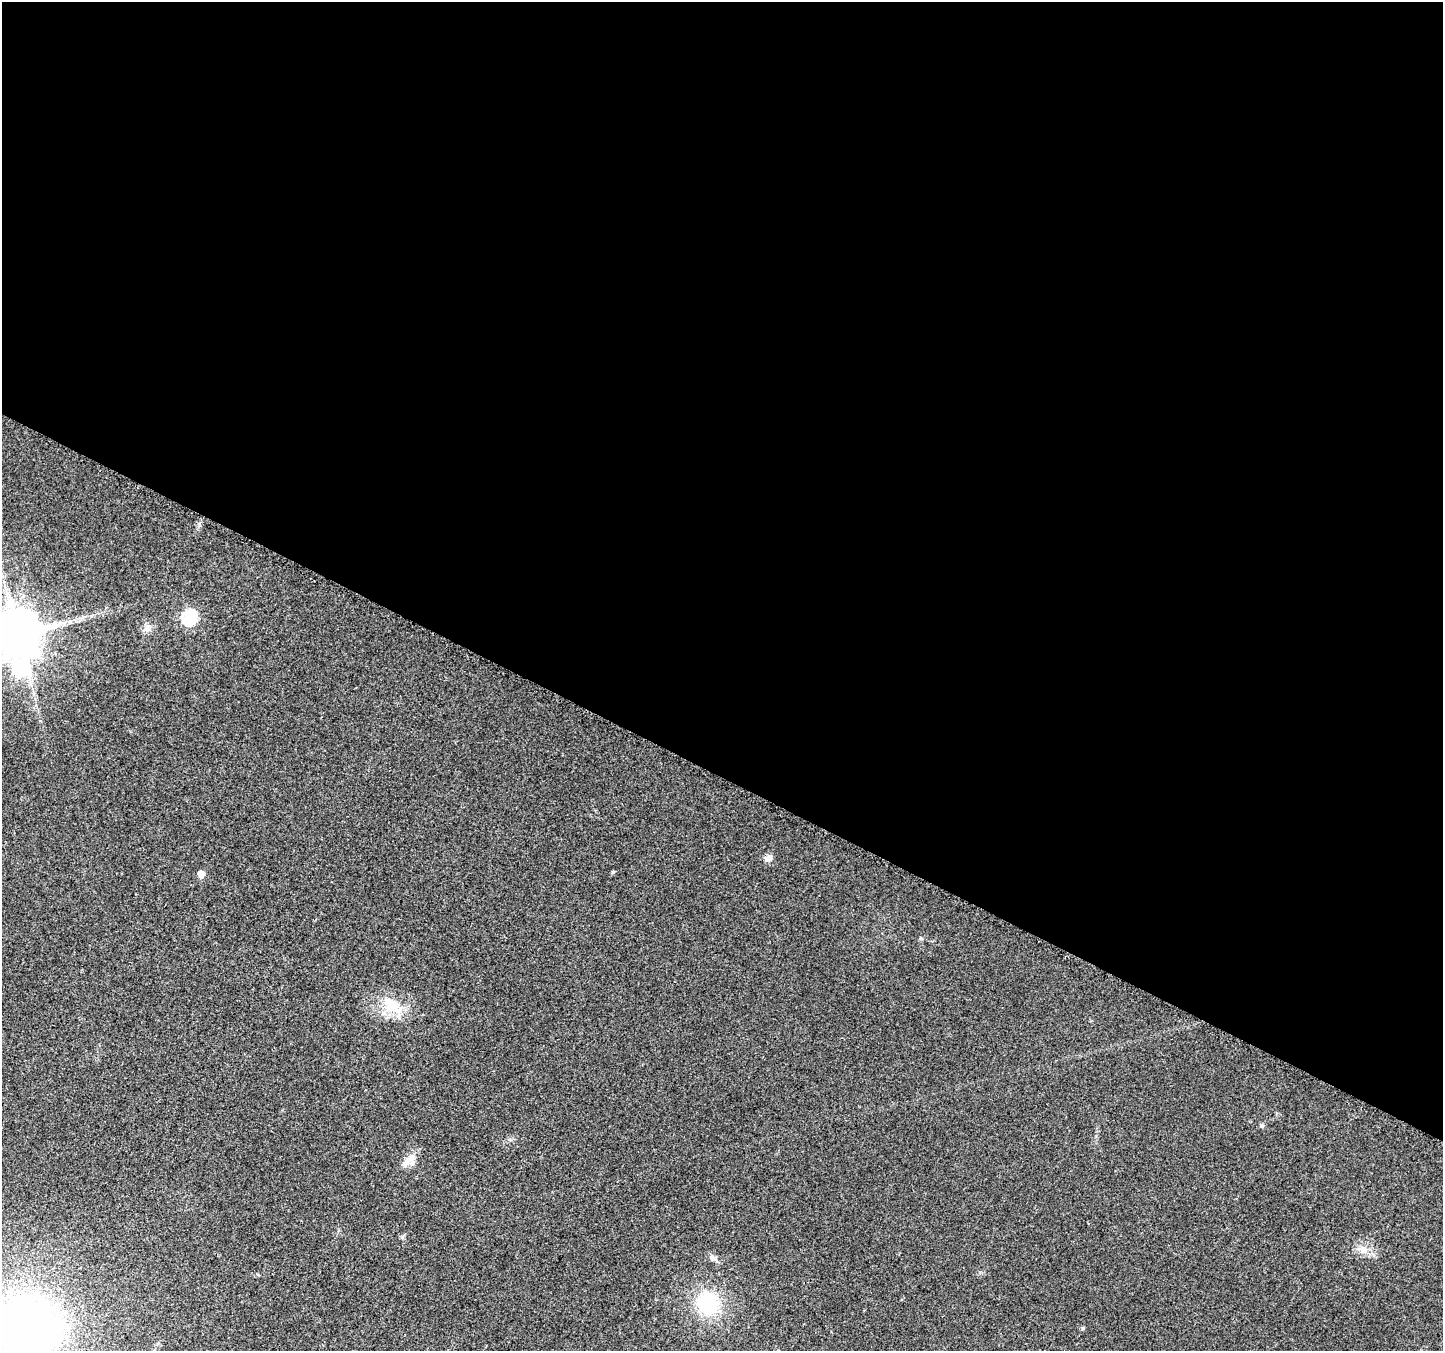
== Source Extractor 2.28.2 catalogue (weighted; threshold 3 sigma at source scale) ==
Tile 3 of 4 x 4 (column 3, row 1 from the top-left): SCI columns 2911-4351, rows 4330-5678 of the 5805 x 5898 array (HDU 1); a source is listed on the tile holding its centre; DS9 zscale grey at full resolution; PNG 1445 x 1353 px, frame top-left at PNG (2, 2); no overlay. Shown black and unused: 58% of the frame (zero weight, under 2 of 3 exposures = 2% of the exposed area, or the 3 px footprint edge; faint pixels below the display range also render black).
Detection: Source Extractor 2.28.2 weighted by HDU 2 'WHT'; one run over the whole footprint, this tile lists its part. Background 0.033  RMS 0.0071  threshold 0.0318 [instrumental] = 3 sigma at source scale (4.5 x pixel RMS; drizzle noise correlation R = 1.50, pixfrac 1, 0.0396/0.0396 arcsec/px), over >= 5 px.
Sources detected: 17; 2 inside a brighter listed object's ellipse — not listed separately; the other 15 listed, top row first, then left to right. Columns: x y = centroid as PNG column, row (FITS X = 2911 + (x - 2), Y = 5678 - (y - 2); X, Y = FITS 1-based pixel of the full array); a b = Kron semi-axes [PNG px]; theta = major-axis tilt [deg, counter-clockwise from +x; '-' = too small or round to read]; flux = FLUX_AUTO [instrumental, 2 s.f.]
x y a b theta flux
190 617 7 6 - 110
147 628 10 8 83 3.4
18 635 12 12 - 3500
20 668 10 9 - 92
769 857 9 8 - 3.6
613 872 4 4 - 1
201 874 5 5 - 9
392 1006 35 14 -40 19
1262 1126 7 5 -1 1.3
411 1157 11 11 - 5.1
1363 1249 11 10 - 6
713 1258 9 7 -32 2.8
708 1303 19 18 - 50
27 1328 45 43 -15 520
1083 1328 5 4 - 1.2
Isophote crosses this tile's border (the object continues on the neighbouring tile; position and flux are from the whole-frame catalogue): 2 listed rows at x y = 18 635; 27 1328
Unlisted compact peaks at least as high as the median listed source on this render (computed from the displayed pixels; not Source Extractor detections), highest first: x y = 921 938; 402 1237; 510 1140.